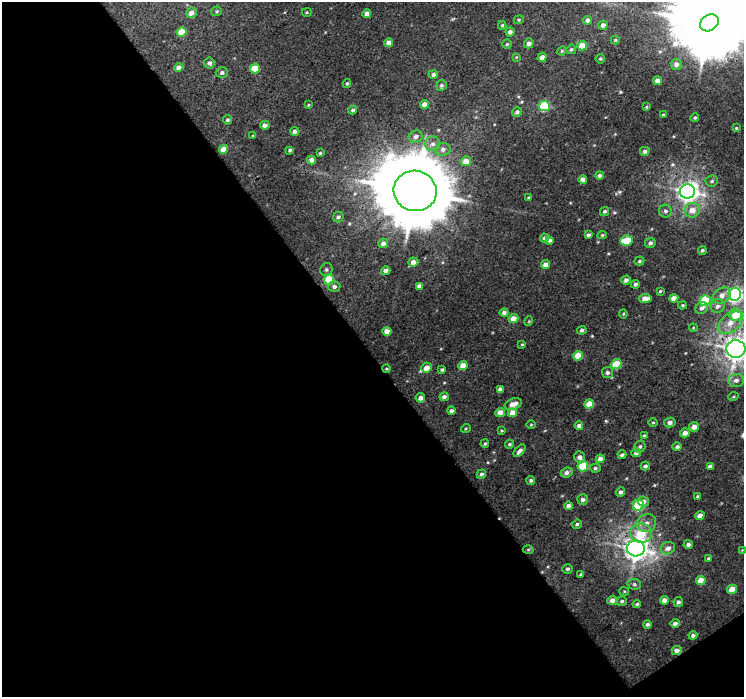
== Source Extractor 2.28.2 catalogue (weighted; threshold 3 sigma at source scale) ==
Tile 3 of 2 x 2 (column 1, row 2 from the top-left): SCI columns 1-742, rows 43-737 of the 1485 x 1470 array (HDU 1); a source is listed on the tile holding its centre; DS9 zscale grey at full resolution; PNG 746 x 699 px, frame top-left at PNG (2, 2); each listed source drawn as its Kron ellipse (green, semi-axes under 4 px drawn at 4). Shown black and unused: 50% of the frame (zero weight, under 3 of 4 exposures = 1% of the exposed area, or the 3 px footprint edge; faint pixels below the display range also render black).
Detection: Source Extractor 2.28.2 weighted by HDU 2 'WHT'; one run over the whole footprint, this tile lists its part. Background 0.00963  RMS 0.0036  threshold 0.016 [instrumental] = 3 sigma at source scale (4.5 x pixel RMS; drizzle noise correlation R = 1.50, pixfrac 1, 0.0396/0.0396 arcsec/px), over >= 5 px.
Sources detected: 173; all 173 listed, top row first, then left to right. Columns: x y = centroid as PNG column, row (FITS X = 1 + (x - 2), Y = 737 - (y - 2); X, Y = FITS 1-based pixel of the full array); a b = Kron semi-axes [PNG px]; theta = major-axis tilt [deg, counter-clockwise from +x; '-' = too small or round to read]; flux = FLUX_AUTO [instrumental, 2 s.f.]
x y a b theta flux
217 11 5 4 - 0.53
307 12 5 4 - 0.4
191 13 5 5 - 2.4
367 13 4 4 - 2
519 20 5 4 - 0.41
587 20 5 4 - 1.4
709 23 10 7 35 2800
502 25 4 4 - 0.48
603 25 4 4 - 1.6
182 32 5 4 - 7.2
510 32 4 4 - 1.4
615 40 4 4 - 0.43
389 43 4 4 - 2.7
529 43 5 4 - 1.5
507 44 4 4 - 0.48
582 46 5 4 - 5.2
571 49 5 4 - 0.68
562 51 5 4 - 0.47
516 57 4 3 - 0.31
542 57 4 4 - 2
600 59 5 5 - 0.55
209 63 5 5 - 1.5
676 64 5 5 - 2
179 68 5 4 - 1.9
255 68 5 5 - 7
222 73 6 5 - 1.1
433 75 5 4 - 1.3
657 81 4 4 - 2.8
347 83 4 3 - 0.58
441 85 6 5 - 0.75
425 104 4 4 - 3.2
308 105 4 3 - 0.35
544 106 5 5 - 20
646 107 3 3 - 0.38
353 110 4 4 - 0.73
517 112 5 5 - 1.2
663 115 3 3 - 0.44
695 118 4 4 - 0.47
227 120 5 4 - 0.7
265 125 4 4 - 1.2
736 128 3 3 - 0.39
294 131 4 4 - 1.3
253 136 4 3 - 0.43
416 137 7 6 - 1.4
433 144 7 7 - 1.6
224 149 4 4 - 3.7
443 149 8 6 15 1.5
290 150 3 3 - 0.56
645 151 5 4 - 0.96
320 153 3 3 - 0.37
311 160 4 4 - 1.9
466 161 5 5 - 3.9
599 175 4 4 - 0.99
583 179 4 4 - 2.2
712 181 6 5 - 0.73
415 191 21 20 - 3700
687 191 7 7 - 240
529 197 4 3 - 0.39
692 210 8 7 - 3.7
605 211 5 4 - 0.75
665 211 6 6 - 0.98
338 217 5 5 - 0.99
588 235 4 4 - 1.1
602 235 5 4 - 0.45
544 238 4 4 - 0.99
550 240 4 4 - 1.2
627 241 6 5 - 9.5
383 243 5 4 - 1.8
650 243 5 5 - 1.1
702 250 4 4 - 0.74
639 261 5 4 - 0.57
413 262 5 4 - 2.4
545 265 4 4 - 2.3
326 270 6 6 - 0.77
386 271 5 4 - 1.4
329 279 5 5 - 11
626 280 4 4 - 1.4
635 284 4 4 - 0.92
419 286 4 4 - 1.6
334 287 6 5 - 1.2
660 291 3 3 - 0.45
735 294 6 6 - 100
722 295 9 7 33 2.5
674 298 4 4 - 2.9
645 299 6 4 4 4.1
705 301 5 5 - 20
682 305 4 3 - 0.48
718 306 7 6 - 1.5
702 308 6 5 - 1
504 313 4 4 - 1.5
623 314 4 4 - 0.35
736 315 6 6 - 8.5
513 319 5 4 - 3.8
529 321 5 3 - 0.28
730 323 14 9 40 4.8
693 328 4 3 - 0.33
582 330 5 4 - 0.72
387 331 4 4 - 3.4
522 344 4 3 - 0.31
736 349 9 8 - 400
578 356 5 4 - 6.5
616 364 5 4 - 9.9
463 365 4 4 - 3.9
427 368 5 5 - 3.7
386 369 4 2 - 0.34
442 370 4 3 - 0.69
607 373 5 5 - 1
736 380 8 6 4 1.6
500 389 4 4 - 1.6
444 397 5 4 - 1.2
733 397 5 3 - 0.34
420 398 5 4 - 1.9
513 404 9 5 21 3.6
589 404 5 4 - 5.6
451 411 4 4 - 0.92
500 412 5 4 - 2.9
512 413 5 4 - 4
653 422 5 3 - 0.36
670 422 6 5 - 1.5
531 425 4 3 - 0.31
579 426 4 4 - 1.4
694 427 5 4 - 2.6
466 428 5 3 - 0.34
501 431 3 3 - 0.4
685 433 5 4 - 2.3
644 435 4 3 - 0.35
485 444 4 3 - 0.43
509 444 4 4 - 0.61
640 447 6 5 - 0.77
677 447 4 4 - 0.93
520 451 7 4 46 1.3
636 453 4 4 - 1.5
622 455 4 3 - 0.83
580 457 6 5 - 1.8
600 459 4 4 - 2.2
583 466 5 5 - 13
645 466 5 4 - 0.83
710 466 4 4 - 1.1
595 468 5 4 - 0.68
567 472 6 5 - 1.4
481 474 5 4 - 0.88
531 480 4 4 - 0.81
620 492 5 4 - 0.93
698 496 4 3 - 0.43
583 500 5 5 - 1.4
643 502 5 5 - 1.6
638 505 6 5 - 17
568 506 4 4 - 1.6
700 516 4 4 - 2.7
646 523 10 9 - 2.3
577 524 5 4 - 0.67
641 533 11 9 -10 9.8
688 545 4 4 - 1.3
636 548 9 8 - 320
668 548 7 6 - 2.1
528 550 5 3 - 0.39
742 550 4 4 - 0.24
708 558 4 4 - 0.51
567 569 5 4 - 0.86
581 574 4 3 - 0.55
701 580 5 4 - 5.4
634 584 7 5 -13 0.84
732 589 5 4 - 6
624 591 5 4 - 0.4
612 600 5 4 - 2
664 600 4 4 - 2.3
622 601 5 4 - 0.62
678 602 5 4 - 1.1
637 604 4 3 - 0.53
675 623 4 4 - 1.3
647 624 4 4 - 0.94
693 635 4 4 - 1
677 650 5 4 - 1.7
Overlapping masked pixels (flux is a lower limit): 3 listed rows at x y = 415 191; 736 349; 386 369
Isophote crosses this tile's border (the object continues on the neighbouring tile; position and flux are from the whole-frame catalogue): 2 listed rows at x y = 735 294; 736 349